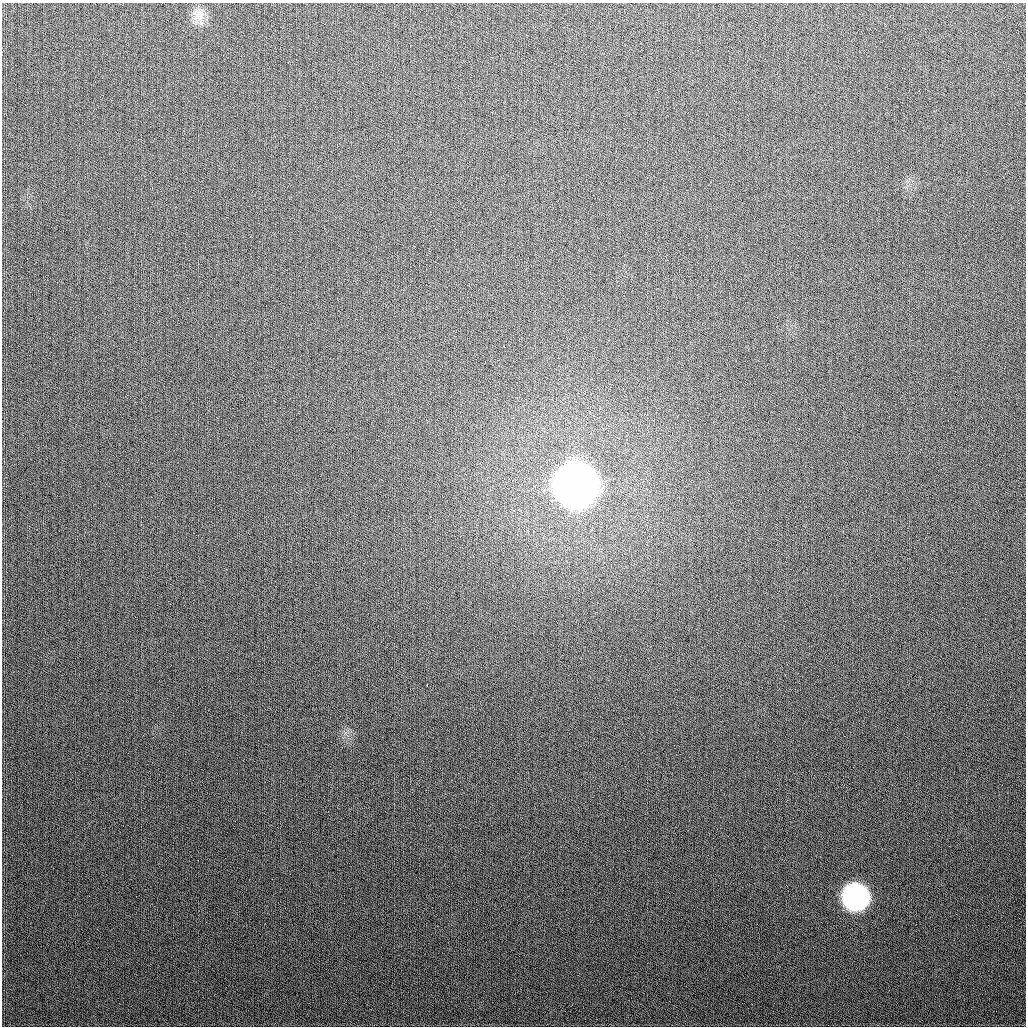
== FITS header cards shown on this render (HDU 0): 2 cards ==
NAXIS1  =                 1024
NAXIS2  =                 1024

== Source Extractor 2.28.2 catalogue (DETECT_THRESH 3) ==
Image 1024 x 1024 px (HDU 0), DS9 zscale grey, 1 PNG px = 1 image px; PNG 1028 x 1028 px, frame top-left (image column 1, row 1024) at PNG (2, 3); no overlay
Background 282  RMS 11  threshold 34.2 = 3 sigma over >= 5 px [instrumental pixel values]
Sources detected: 5; all 5 listed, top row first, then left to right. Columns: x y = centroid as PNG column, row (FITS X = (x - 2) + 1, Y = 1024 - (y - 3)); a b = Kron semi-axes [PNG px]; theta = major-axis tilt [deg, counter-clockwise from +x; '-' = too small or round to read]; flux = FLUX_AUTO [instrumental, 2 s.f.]
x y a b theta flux
198 14 19 16 -74 1.1e+04
504 347 3 3 - 2.2e+03
576 485 22 20 -85 3.2e+06
427 685 3 2 - 1.6e+03
855 897 19 18 - 2.0e+05